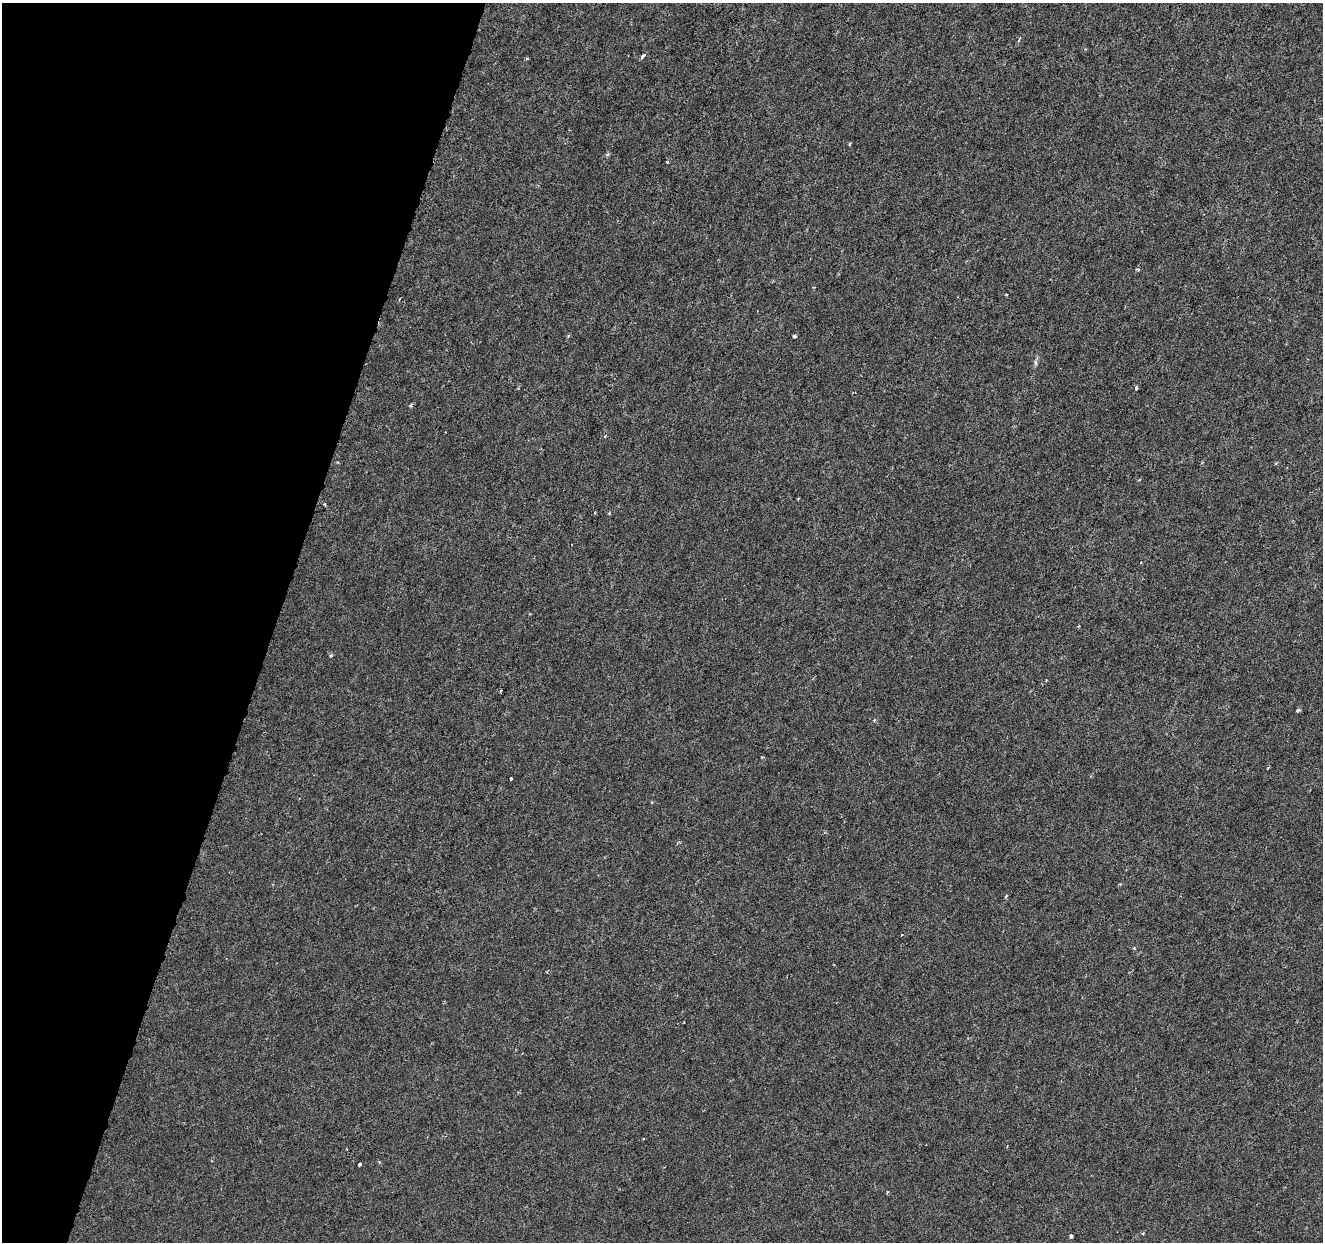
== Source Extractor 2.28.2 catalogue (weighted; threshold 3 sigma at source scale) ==
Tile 9 of 4 x 4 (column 1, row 3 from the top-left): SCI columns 1-1321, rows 1460-2699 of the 5292 x 5459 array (HDU 1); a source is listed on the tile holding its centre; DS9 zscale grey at full resolution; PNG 1325 x 1244 px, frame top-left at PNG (2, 3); no overlay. Shown black and unused: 21% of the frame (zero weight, under 3 of 6 exposures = <1% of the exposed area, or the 3 px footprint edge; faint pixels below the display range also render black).
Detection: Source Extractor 2.28.2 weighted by HDU 2 'WHT'; one run over the whole footprint, this tile lists its part. Background 8.23e-04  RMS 0.0012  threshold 0.00486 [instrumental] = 3 sigma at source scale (4.09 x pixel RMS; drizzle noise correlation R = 1.36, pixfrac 0.8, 0.0396/0.0396 arcsec/px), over >= 5 px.
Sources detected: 29; all 29 listed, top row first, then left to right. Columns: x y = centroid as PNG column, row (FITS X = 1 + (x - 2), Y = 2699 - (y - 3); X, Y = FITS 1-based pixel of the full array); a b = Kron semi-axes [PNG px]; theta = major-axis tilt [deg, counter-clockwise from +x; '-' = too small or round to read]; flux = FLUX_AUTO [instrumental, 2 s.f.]
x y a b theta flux
642 57 8 4 52 0.23
526 59 4 3 - 0.12
850 144 4 2 - 0.14
607 154 5 4 - 0.19
667 162 3 3 - 0.11
1138 269 5 4 - 0.15
794 336 4 3 - 0.41
1035 363 8 4 -81 0.21
1136 388 4 3 - 0.25
411 405 5 4 - 0.19
798 498 4 2 - 0.081
325 504 4 3 - 0.1
609 513 4 4 - 0.12
1141 562 3 3 - 0.096
330 655 5 5 - 0.18
501 691 3 2 - 0.11
1298 710 4 3 - 0.29
874 720 4 3 - 0.1
762 757 3 3 - 0.1
1268 768 4 3 - 0.1
511 778 3 3 - 0.13
652 802 4 3 - 0.092
1006 897 4 3 - 0.23
901 935 3 2 - 0.08
1134 948 5 3 - 0.1
379 1162 5 3 - 0.11
360 1164 3 3 - 0.26
887 1192 4 3 - 0.11
1071 1236 5 4 - 0.21